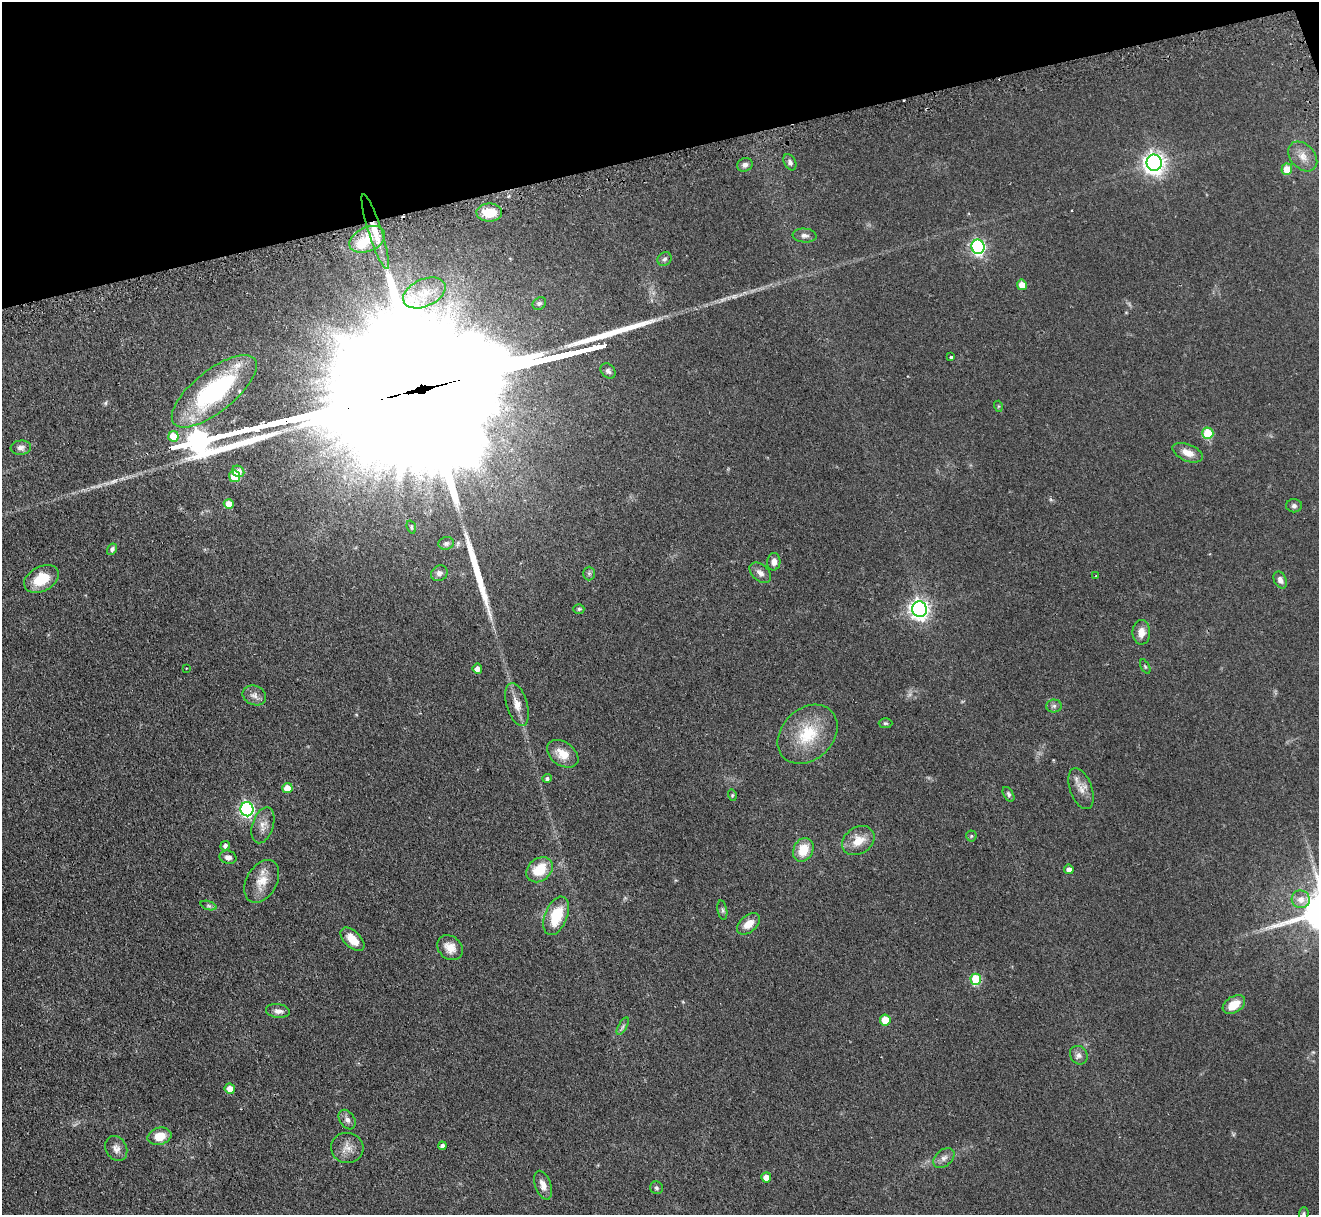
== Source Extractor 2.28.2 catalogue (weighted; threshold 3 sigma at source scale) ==
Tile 3 of 4 x 4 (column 3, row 1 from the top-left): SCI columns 2671-3987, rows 3809-5021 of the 5340 x 5316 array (HDU 1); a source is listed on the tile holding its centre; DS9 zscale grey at full resolution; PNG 1321 x 1217 px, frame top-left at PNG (2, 2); each listed source drawn as its Kron ellipse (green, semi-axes under 4 px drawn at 4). Shown black and unused: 13% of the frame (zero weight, under 2 of 3 exposures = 4% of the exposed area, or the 3 px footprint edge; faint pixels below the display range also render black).
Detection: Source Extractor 2.28.2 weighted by HDU 2 'WHT'; one run over the whole footprint, this tile lists its part. Background 0.0738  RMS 0.0062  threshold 0.0277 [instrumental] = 3 sigma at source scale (4.5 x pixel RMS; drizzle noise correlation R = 1.50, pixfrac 1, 0.05/0.05 arcsec/px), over >= 5 px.
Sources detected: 96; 4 cosmic-ray / hot-pixel residue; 4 long thin detections or spike segments (spike, bleed or trail) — neither listed nor drawn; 1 inside a brighter listed object's ellipse — not listed separately; the other 87 listed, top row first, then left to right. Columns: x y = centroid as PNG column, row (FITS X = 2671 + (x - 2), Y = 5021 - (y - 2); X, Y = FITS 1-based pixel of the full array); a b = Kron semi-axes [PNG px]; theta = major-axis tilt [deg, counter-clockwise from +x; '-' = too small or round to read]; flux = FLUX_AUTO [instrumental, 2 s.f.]
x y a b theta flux
1303 156 17 12 -47 6.1
790 162 9 5 -63 1.9
1154 163 8 7 - 390
745 165 8 6 24 2.1
1287 169 6 5 - 10
489 212 13 9 -1 13
375 232 39 6 -72 11
805 235 12 7 -4 2.5
367 239 19 12 24 10
978 247 7 6 - 130
664 259 7 6 - 1.5
1022 285 5 5 - 6.3
424 293 22 13 25 13
539 303 7 5 35 1.1
951 357 3 3 - 1.1
608 371 8 6 -49 1.7
214 391 52 20 39 85
998 406 5 3 - 0.57
1208 433 5 5 - 24
173 436 5 5 - 16
21 448 10 7 5 2.2
1188 453 16 8 -22 6
238 471 6 5 - 5
235 476 6 5 - 18
229 504 5 5 - 8.8
1294 506 8 6 -2 1.7
411 527 7 4 -71 0.83
446 543 8 6 14 1.5
112 549 6 5 - 1.4
774 562 9 6 85 3.3
439 573 9 7 36 2.4
589 573 7 6 - 1.4
760 573 12 8 -41 3.4
1096 576 3 2 - 0.64
41 579 18 12 27 15
1280 580 9 6 -64 2.9
579 609 5 4 - 0.85
919 609 8 7 - 280
1141 632 12 8 89 5
1145 666 8 4 -63 0.77
186 668 3 2 - 0.6
477 669 5 4 - 3.7
254 695 12 9 -22 3.4
517 705 22 10 -73 6.5
1054 706 8 6 2 1.6
885 723 7 5 1 0.96
808 734 33 25 44 27
563 754 17 11 -35 8.8
547 778 5 4 - 1.4
287 788 5 5 - 7.2
1081 789 21 11 -70 6.4
1009 794 8 5 -59 1.2
732 795 5 3 - 0.69
247 809 7 6 - 130
263 825 18 10 72 5.2
971 836 5 5 - 0.82
858 841 17 13 33 9.6
225 846 5 4 - 1.7
803 850 12 9 62 12
228 857 8 6 -14 2.7
1069 869 5 4 - 2.9
539 870 14 11 39 16
262 881 23 15 60 10
1301 899 9 8 - 5
209 906 8 3 -19 1.1
722 910 10 4 -79 1.3
556 916 20 11 68 20
749 924 13 8 40 6.6
352 939 15 8 -45 7.9
450 948 14 11 -40 6.1
976 979 6 5 - 32
1234 1004 12 8 32 10
278 1011 12 6 -7 3
885 1020 5 5 - 13
623 1026 10 4 61 1.4
1079 1055 10 8 -57 2.6
230 1089 5 5 - 5.9
347 1120 10 7 -57 2.5
160 1136 12 8 13 9.3
442 1146 4 4 - 2.1
116 1148 13 10 -58 3.8
347 1148 16 15 - 5.9
944 1158 12 8 41 3.2
766 1177 5 5 - 5.7
543 1185 15 8 -71 4.7
656 1188 6 6 - 1.4
1304 1214 6 4 87 0.96
Overlapping masked pixels (flux is a lower limit): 2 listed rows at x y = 375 232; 214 391
Isophote crosses this tile's border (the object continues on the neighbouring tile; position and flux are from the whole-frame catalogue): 1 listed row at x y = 1304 1214